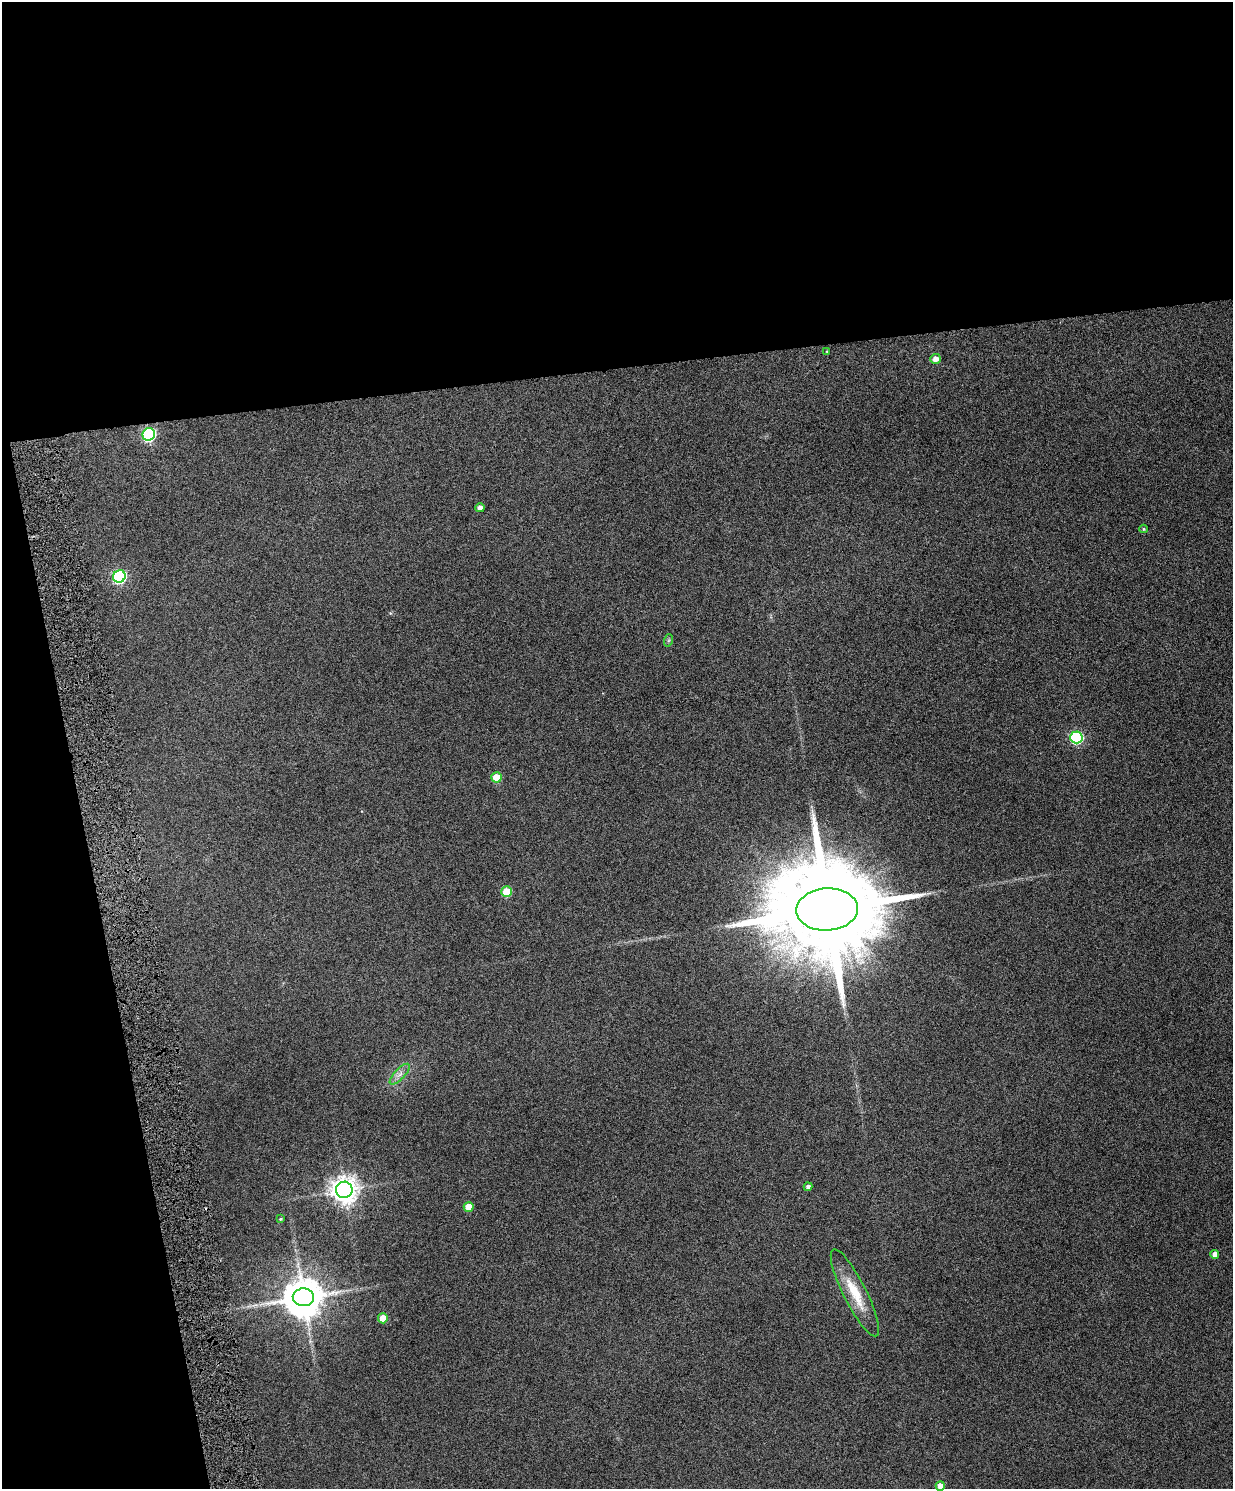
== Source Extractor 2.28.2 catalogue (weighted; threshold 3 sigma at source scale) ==
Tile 1 of 4 x 3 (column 1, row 1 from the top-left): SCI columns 3-1233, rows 3118-4604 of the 4928 x 4863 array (HDU 1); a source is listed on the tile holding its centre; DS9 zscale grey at full resolution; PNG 1235 x 1491 px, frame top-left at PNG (2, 2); each listed source drawn as its Kron ellipse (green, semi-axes under 4 px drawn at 4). Shown black and unused: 31% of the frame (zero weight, under 4 of 8 exposures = <1% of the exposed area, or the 3 px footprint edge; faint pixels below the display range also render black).
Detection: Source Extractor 2.28.2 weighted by HDU 2 'WHT'; one run over the whole footprint, this tile lists its part. Background 0.0712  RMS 0.0043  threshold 0.0176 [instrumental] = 3 sigma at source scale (4.09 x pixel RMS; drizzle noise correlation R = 1.36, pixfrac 0.8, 0.05/0.05 arcsec/px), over >= 5 px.
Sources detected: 23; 1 inside a brighter object's white glare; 1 cosmic-ray / hot-pixel residue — neither listed nor drawn; the other 21 listed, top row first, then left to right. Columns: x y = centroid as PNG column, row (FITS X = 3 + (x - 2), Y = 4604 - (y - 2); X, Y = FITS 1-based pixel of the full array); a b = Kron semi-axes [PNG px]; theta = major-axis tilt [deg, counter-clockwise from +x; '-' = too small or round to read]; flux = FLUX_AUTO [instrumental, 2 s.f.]
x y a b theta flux
827 351 4 2 - 0.25
935 359 5 5 - 2.9
149 434 6 6 - 71
480 508 4 4 - 2.2
1143 529 4 4 - 0.45
119 576 6 6 - 71
669 640 6 4 71 0.5
1076 737 6 6 - 60
496 777 5 5 - 12
507 892 5 5 - 16
827 909 31 21 4 14000
400 1074 13 5 46 2.2
808 1187 4 4 - 1.5
344 1190 8 8 - 440
469 1207 5 5 - 7.6
280 1219 4 3 - 0.44
1215 1254 4 4 - 3
855 1293 48 11 -63 13
303 1297 10 9 - 1100
383 1318 5 5 - 9.3
940 1486 4 4 - 4
Isophote crosses this tile's border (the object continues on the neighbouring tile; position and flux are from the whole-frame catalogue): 1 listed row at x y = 940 1486